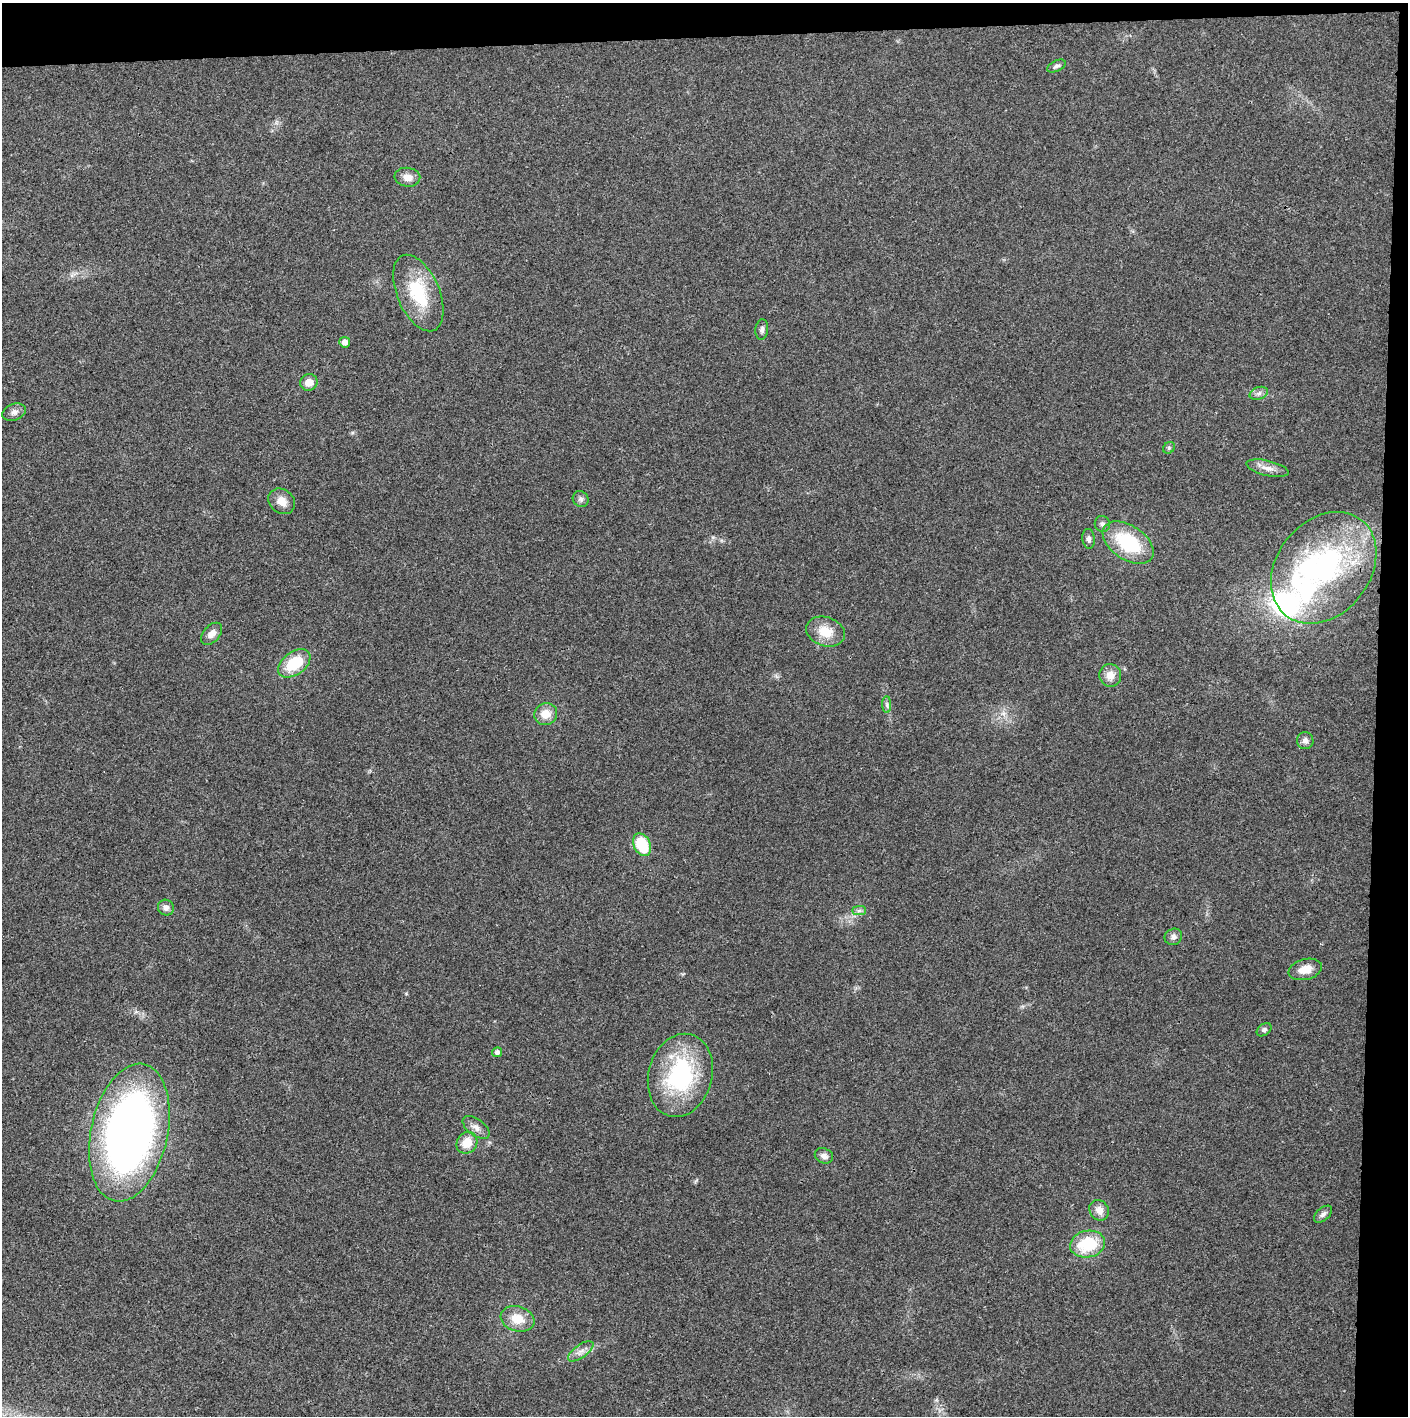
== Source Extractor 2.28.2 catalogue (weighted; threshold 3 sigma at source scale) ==
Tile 3 of 3 x 3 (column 3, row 1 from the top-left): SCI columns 2815-4220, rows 2829-4242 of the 4224 x 4243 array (HDU 1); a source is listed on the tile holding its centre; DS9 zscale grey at full resolution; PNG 1410 x 1418 px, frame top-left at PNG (2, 3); each listed source drawn as its Kron ellipse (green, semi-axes under 4 px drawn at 4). Shown black and unused: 5% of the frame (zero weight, under 3 of 4 exposures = <1% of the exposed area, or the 3 px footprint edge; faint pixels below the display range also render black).
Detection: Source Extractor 2.28.2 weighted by HDU 2 'WHT'; one run over the whole footprint, this tile lists its part. Background 0.0247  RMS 0.006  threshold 0.0272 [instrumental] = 3 sigma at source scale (4.5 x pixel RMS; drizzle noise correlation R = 1.50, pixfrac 1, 0.05/0.05 arcsec/px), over >= 5 px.
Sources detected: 44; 1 inside a brighter object's white glare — neither listed nor drawn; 3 inside a brighter listed object's ellipse — not listed separately; the other 40 listed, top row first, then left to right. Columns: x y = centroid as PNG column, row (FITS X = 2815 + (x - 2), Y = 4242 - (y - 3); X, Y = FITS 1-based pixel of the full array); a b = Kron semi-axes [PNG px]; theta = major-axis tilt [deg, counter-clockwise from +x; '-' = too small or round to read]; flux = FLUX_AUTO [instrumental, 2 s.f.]
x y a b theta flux
1056 66 10 5 27 1.7
407 177 13 9 -7 4.9
418 293 41 21 -67 32
762 329 10 6 84 1.9
345 342 5 5 - 3.2
309 382 9 8 - 5.2
1259 393 9 6 18 2.1
14 412 12 8 21 2.8
1169 448 6 5 - 1
1267 468 22 7 -13 5
581 499 8 7 - 2
282 501 14 11 -38 6.2
1102 524 8 7 - 2.1
1089 539 10 6 -83 2
1128 543 28 17 -34 38
1324 568 61 46 51 130
825 632 20 14 -18 12
212 634 13 8 48 4.6
294 663 18 11 36 21
1110 675 11 11 - 6.1
887 705 8 4 -89 1.5
546 714 11 11 - 7.6
1305 741 8 8 - 2.6
642 845 12 8 -63 23
166 908 8 7 - 3
859 911 7 4 1 1.5
1173 937 9 8 - 2.5
1305 969 17 10 15 7.6
1264 1030 8 5 37 1.4
497 1052 5 5 - 2.2
680 1075 42 32 75 69
476 1127 15 8 -37 4.1
129 1133 70 38 78 380
467 1143 11 10 - 10
824 1156 9 7 -25 2.8
1099 1210 11 9 -58 5
1323 1214 11 6 41 2.2
1088 1244 17 13 10 27
518 1319 17 12 -18 11
581 1351 15 6 36 3.7